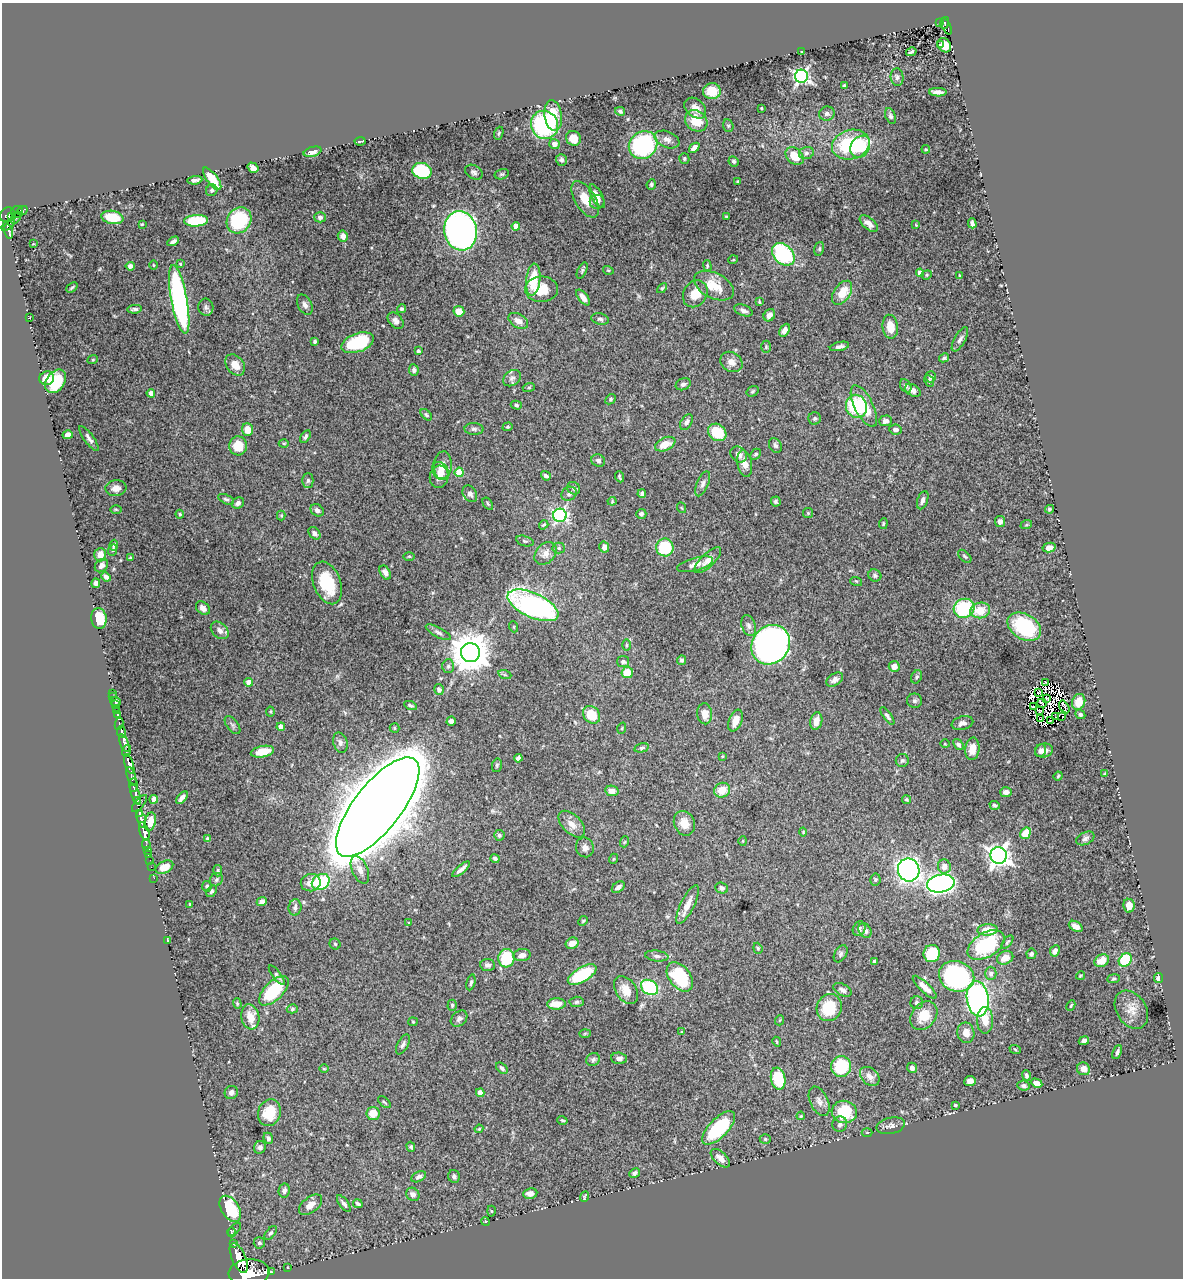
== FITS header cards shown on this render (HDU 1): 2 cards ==
NAXIS1  =                 1181
NAXIS2  =                 1276

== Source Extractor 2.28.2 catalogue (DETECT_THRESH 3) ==
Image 1181 x 1276 px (HDU 1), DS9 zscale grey, 1 PNG px = 1 image px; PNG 1185 x 1280 px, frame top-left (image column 1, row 1276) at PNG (2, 3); each listed source drawn as its Kron ellipse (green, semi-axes under 4 px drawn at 4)
Background 1.43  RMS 0.019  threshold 0.0581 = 3 sigma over >= 5 px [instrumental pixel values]
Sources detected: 460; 7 with non-positive FLUX_AUTO (blend fragments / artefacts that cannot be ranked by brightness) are neither listed nor drawn; the other 453 listed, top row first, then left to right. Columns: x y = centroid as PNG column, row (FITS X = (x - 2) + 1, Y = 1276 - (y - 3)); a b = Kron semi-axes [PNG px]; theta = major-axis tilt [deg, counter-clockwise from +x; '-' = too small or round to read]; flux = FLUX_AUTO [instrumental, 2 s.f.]
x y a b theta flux
939 23 2 2 - 15
944 23 6 4 71 190
947 27 9 3 -67 190
940 44 3 2 - 4.7
944 45 7 6 - 20
802 52 3 2 - 1.3
911 52 5 3 - 2.4
801 76 6 6 - 380
897 77 9 6 -84 4
844 85 4 3 - 1.3
712 91 9 8 - 18
938 92 8 4 -1 6.8
695 108 12 9 -41 8.6
761 108 3 2 - 1.2
620 111 5 4 - 2.7
827 114 8 7 - 4.1
553 116 15 8 -82 36
890 116 8 5 -69 2.7
696 121 12 10 -38 27
544 125 14 13 - 160
728 126 6 5 - 2.2
499 133 7 4 71 1.9
574 138 8 7 - 16
667 139 13 8 -22 7.2
360 141 5 2 - 1.6
554 144 5 5 - 8.6
643 145 15 13 39 170
851 145 19 14 15 93
860 147 11 9 59 44
694 148 6 4 40 7.4
926 149 4 3 - 1.2
313 152 9 5 16 7.1
806 153 8 5 16 3.5
794 156 10 7 -43 25
684 158 5 5 - 2
561 160 6 5 - 3.4
734 161 5 4 - 2.6
253 168 6 4 -33 7
422 171 10 8 -14 98
474 172 9 6 -29 3.9
502 174 7 5 14 2.3
212 179 13 5 -53 29
195 180 7 3 6 3.6
738 181 3 3 - 2.3
651 184 5 4 - 2.1
212 190 6 5 - 3
597 196 13 5 -62 8.9
585 199 20 10 -58 22
597 202 7 7 - 5.3
22 211 5 4 - 150
17 212 6 6 - 190
8 215 8 7 - 1000
11 217 3 3 - 160
16 217 7 2 52 240
112 217 11 6 -10 32
320 217 6 5 - 3.8
726 217 3 2 - 1.4
239 220 14 11 54 75
196 221 12 5 3 59
972 223 5 3 - 3.7
142 224 3 2 - 1.1
869 224 11 5 -41 8.1
8 225 8 3 38 400
916 225 4 3 - 1.1
516 226 4 4 - 13
9 231 7 3 -78 330
460 231 20 16 -80 640
343 236 5 5 - 6.8
173 241 6 3 30 3.8
33 244 4 3 - 1.1
819 249 7 4 75 2.2
783 254 13 9 -45 110
733 260 5 3 - 1
180 264 3 3 - 1.5
153 265 4 3 - 0.97
130 266 4 4 - 5.5
707 266 5 4 - 1.7
582 270 8 4 64 2.3
608 270 5 3 - 1.1
920 273 4 4 - 11
927 275 5 4 - 1.6
960 276 4 3 - 1.6
533 280 16 7 84 37
714 286 21 12 -27 28
72 287 6 3 39 1.9
662 288 6 3 44 1.5
541 289 16 12 2 26
842 293 13 8 56 26
695 294 14 11 57 19
583 297 9 4 -51 8
179 299 35 8 -79 330
759 302 4 3 - 1.4
305 305 11 7 -62 5.3
206 307 8 7 - 3.4
135 309 7 3 5 3.3
402 309 4 4 - 2.5
743 310 10 5 -21 5.2
459 311 5 5 - 17
769 315 6 5 - 6.6
29 318 3 2 - 0.65
600 319 9 5 -11 3.4
396 321 9 6 -47 6.3
518 321 11 6 -32 8.1
890 327 12 8 -84 19
784 330 7 4 61 5.1
960 339 13 5 60 4.8
315 341 4 3 - 2.3
358 343 17 9 19 83
839 346 10 4 13 4.4
766 347 6 5 - 1.9
418 351 3 3 - 2.3
944 358 5 4 - 2.3
93 359 5 3 - 1.2
731 362 12 9 -34 10
235 365 12 8 -51 14
414 370 6 5 - 3.9
931 377 6 5 - 3.2
47 378 7 7 - 17
512 378 10 7 36 5.1
56 381 13 9 55 53
929 381 6 5 - 2.7
683 384 8 5 23 4.3
906 386 7 5 -57 3.5
529 387 6 4 18 1.6
913 390 8 5 -31 5.9
753 391 6 5 - 2.1
151 393 4 4 - 10
611 399 6 4 44 2
516 405 5 4 - 2.1
856 406 11 10 - 80
864 406 23 9 -63 37
426 415 7 4 -45 2.1
815 418 6 6 - 2.9
886 421 6 5 - 5.7
686 422 8 5 56 5.3
508 427 5 4 - 1.6
247 429 6 5 - 16
474 429 9 6 -1 3.6
895 429 6 5 - 4.1
717 432 10 8 -38 38
68 435 5 4 - 6.2
305 437 7 4 57 2.9
89 438 15 5 -55 5.2
284 443 5 3 - 1.4
665 444 11 6 25 19
775 445 8 6 -60 3.6
238 446 9 9 - 26
739 454 9 7 -40 7.1
756 454 6 4 48 2.5
598 461 7 6 - 4
745 464 13 7 -80 12
443 465 14 9 85 12
440 471 10 7 -54 7.5
459 472 4 4 - 39
546 476 5 4 - 3.9
439 477 11 9 75 11
620 477 6 2 -68 1.8
308 480 7 5 90 3.1
703 484 13 6 67 5.2
116 488 10 8 7 7.6
574 488 7 6 - 3.1
470 494 9 6 -60 5.7
569 494 8 6 29 3.7
642 494 4 3 - 3.7
226 499 8 4 -23 2.6
923 500 9 5 71 5.3
612 501 4 4 - 1.3
776 502 5 5 - 2.4
238 503 6 5 - 5.1
488 504 7 3 -55 1.6
682 508 5 3 - 1.2
116 509 6 4 -1 1.3
1049 509 4 4 - 2.1
317 510 7 5 -33 4.7
808 513 5 5 - 1.8
180 514 4 4 - 1.7
641 514 5 5 - 3.5
560 515 7 7 - 250
281 516 5 4 - 1.4
1000 521 5 5 - 6.1
883 524 5 3 - 1.5
544 525 5 3 - 1.7
1026 525 6 3 19 1.5
314 533 7 5 -47 4.1
525 541 9 5 -16 2.5
114 545 5 4 - 2.6
604 547 5 5 - 6.3
665 547 9 8 - 56
559 548 6 5 - 2.4
1049 548 6 4 12 10
113 550 6 4 65 1.9
545 553 13 9 48 10
100 555 7 6 - 9.1
409 556 5 3 - 1.5
965 556 8 4 -45 2.2
130 558 3 2 - 1.2
708 560 17 6 44 10
695 564 18 6 15 9.5
101 566 7 6 - 5
385 572 8 5 -60 5.7
875 575 7 6 - 2.9
106 577 5 4 - 4.2
856 581 6 3 -18 1.5
96 583 5 4 - 3.5
327 583 22 13 -69 59
533 605 27 12 -24 300
203 608 8 6 -42 5.7
964 608 10 9 - 89
980 610 10 8 9 26
99 618 10 7 -84 28
749 626 11 7 -70 5.2
514 627 5 3 - 1.1
1024 627 18 12 -30 94
220 630 10 7 -44 7.6
438 632 14 5 -27 4
627 645 5 3 - 1.7
771 645 21 18 49 780
470 653 9 9 - 3900
682 660 4 4 - 3.1
623 662 6 5 - 3.1
448 666 7 5 87 3
894 666 5 5 - 11
627 672 6 5 - 26
505 675 7 4 -18 2
917 677 7 5 62 2.7
835 680 9 6 34 5.4
249 682 4 4 - 15
1046 682 3 2 - 4.1
439 689 5 4 - 3.6
1038 692 3 2 - 0.63
113 693 2 2 - 14
113 697 2 2 - 8.2
1046 698 3 3 - 1.3
116 701 5 3 - 4.6
914 701 7 7 - 3.2
1079 702 8 6 69 20
1042 703 5 2 - 1.3
115 705 2 2 - 18
410 705 6 3 -23 2.1
1033 707 3 2 - 2.2
1064 707 7 2 -58 7.1
116 710 2 2 - 15
1040 711 4 2 - 2.5
270 712 5 3 - 1.4
705 714 10 7 -85 13
1080 714 5 4 - 2.5
117 715 3 3 - 110
591 715 9 7 -50 30
887 716 10 4 -55 3.4
1056 717 3 2 - 1.5
1062 717 2 2 - 2.5
1041 719 3 2 - 2
1051 720 3 2 - 0.57
451 721 5 4 - 4.2
735 721 11 6 67 13
816 721 9 6 76 12
962 723 11 6 15 6.3
119 724 6 3 82 140
233 725 10 5 -52 3.7
281 727 4 4 - 15
394 728 5 4 - 1.7
622 728 6 3 72 1.3
121 732 6 3 -83 400
124 743 9 4 -68 1500
340 743 10 7 -74 4.7
945 744 5 3 - 1
958 745 6 4 -52 3.5
642 748 7 4 13 2.4
972 749 11 7 84 17
1044 750 9 7 15 8.5
126 751 6 3 70 850
1041 751 6 5 - 5.1
262 752 12 5 12 26
722 756 3 3 - 1.2
518 758 4 4 - 3.4
902 760 6 6 - 2.7
129 764 10 4 -72 2700
497 765 7 5 77 2.2
1105 774 3 2 - 1.2
131 776 10 3 -71 700
1058 776 5 4 - 1.6
133 785 7 3 -90 560
722 790 8 7 - 21
612 791 7 5 -10 8.9
1006 792 6 5 - 6
136 794 11 4 -70 1000
182 798 7 4 48 5.3
154 799 4 4 - 12
906 799 4 3 - 1.9
138 800 4 3 - 230
139 803 10 4 49 290
995 805 5 4 - 2.8
378 807 60 23 52 12000
140 813 3 3 - 410
141 819 9 4 -75 2000
150 822 9 5 78 14
684 823 12 10 -67 15
572 824 16 9 -46 12
144 831 9 4 -73 1800
803 832 4 4 - 1.3
1025 833 6 5 - 26
499 835 5 5 - 3
1085 838 10 6 27 4.3
208 839 4 4 - 3.1
743 841 4 4 - 1.3
624 842 5 3 - 1.2
146 845 6 3 -87 100
585 847 10 9 - 6.7
148 850 3 2 - 38
149 854 4 3 - 81
999 855 8 8 - 830
495 859 4 3 - 3.3
613 859 5 3 - 1.1
150 860 2 2 - 24
944 866 7 6 - 8.7
151 867 2 2 - 18
164 867 9 6 27 14
461 869 11 3 40 5.5
360 870 15 8 -66 10
909 870 11 10 - 530
218 871 6 4 -76 1.8
154 878 2 2 - 23
216 880 7 6 - 2.9
875 880 6 5 - 2.2
321 882 9 7 31 87
311 883 10 8 12 11
941 884 14 9 12 450
207 886 5 5 - 3
618 887 7 5 35 4.6
722 888 6 5 - 3.6
212 891 6 4 50 2.4
262 902 5 4 - 6.6
688 904 21 6 64 13
190 905 4 2 - 2.1
1129 906 7 5 -81 13
295 907 8 6 83 4.2
583 921 5 4 - 1.7
409 923 4 3 - 0.94
1076 926 7 5 -31 7.4
859 929 7 6 - 3.6
988 930 10 5 3 19
865 931 8 6 -56 5.6
167 941 3 2 - 70
1007 942 7 3 51 1.8
572 943 6 5 - 11
335 944 5 5 - 1.8
986 945 20 12 32 89
758 948 6 4 -69 1.8
1055 951 6 4 63 5.3
841 954 9 6 61 3.1
932 954 8 8 - 58
1031 954 5 5 - 3.3
522 955 8 6 7 6.6
657 956 11 5 -7 4.1
506 958 9 8 - 54
1005 958 8 6 25 14
1125 960 7 6 - 68
874 961 4 4 - 2.4
1102 961 8 6 30 16
488 965 7 6 - 4
991 973 6 6 - 4.6
277 975 12 4 -53 2.9
582 975 16 7 31 82
957 976 18 15 -21 230
1080 976 4 3 - 1.2
680 977 17 10 -52 80
1158 978 5 4 - 5.1
1113 979 6 4 8 1.7
471 982 8 4 77 2.7
650 987 9 7 -33 97
925 987 15 5 -43 10
626 990 15 10 -57 16
842 990 10 5 -29 5
274 991 18 9 45 70
978 999 17 11 -82 300
577 1002 7 5 4 2.6
917 1003 6 6 - 3.9
237 1004 5 4 - 1.7
556 1004 9 5 2 16
452 1005 5 4 - 1.9
1071 1005 5 3 - 1.3
829 1007 14 12 68 47
292 1009 5 4 - 2
1131 1010 21 15 -57 17
924 1016 15 12 51 28
250 1017 12 9 -80 20
459 1019 9 7 42 4.4
780 1020 5 3 - 1.1
985 1020 13 8 -89 17
413 1022 5 4 - 1.4
682 1032 3 3 - 1.3
585 1033 5 3 - 1.4
966 1033 10 8 -80 11
1084 1041 5 4 - 5
777 1042 5 3 - 1.3
403 1044 11 5 62 4.2
1015 1049 6 3 -20 1.4
1117 1052 7 4 65 3.7
619 1058 8 6 -5 5.3
593 1060 7 6 - 3.4
841 1066 10 10 - 65
502 1068 7 4 -40 3.3
912 1068 5 5 - 4.6
324 1069 5 3 - 1.2
1083 1069 6 6 - 9.3
1026 1075 5 4 - 3.1
870 1076 11 8 -43 9.4
778 1079 11 7 -79 64
970 1081 5 5 - 8.4
1037 1083 6 4 -28 9.9
1024 1086 6 5 - 3.8
231 1092 7 6 - 4.9
480 1093 4 4 - 12
819 1101 15 9 -64 8.4
384 1102 8 2 -40 1.6
955 1105 4 3 - 1.3
844 1112 12 11 - 66
269 1113 13 11 70 35
373 1113 6 6 - 17
801 1116 4 3 - 1.3
562 1120 5 3 - 1.6
840 1124 8 7 - 5.2
891 1126 14 8 11 6.4
719 1128 21 9 46 92
479 1129 4 3 - 1.3
867 1133 5 3 - 1.3
268 1138 6 4 -67 3.3
765 1139 5 4 - 1.9
260 1147 6 6 - 4.7
411 1147 5 4 - 2.5
720 1158 12 6 -42 11
635 1173 6 4 29 2.8
454 1176 6 6 - 3
419 1177 8 5 27 3.9
284 1191 7 5 78 4.7
530 1193 7 5 9 7.9
413 1194 7 6 - 5.6
585 1197 5 2 - 1.4
344 1204 10 4 -53 4.6
358 1204 5 3 - 3
311 1205 13 7 38 12
230 1209 14 9 -57 67
491 1211 5 3 - 1.4
485 1221 4 3 - 1.3
234 1229 8 2 43 1
231 1232 5 2 - 1.1
271 1233 8 4 51 2.8
233 1243 3 3 - 180
259 1243 6 5 - 3.2
239 1258 16 7 -66 5400
287 1268 2 2 - 15
249 1272 20 13 5 10000
272 1272 3 2 - 21
At the frame edge (FLAGS 8, measured only in part): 1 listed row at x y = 249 1272
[7 non-positive-flux detections neither listed nor drawn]